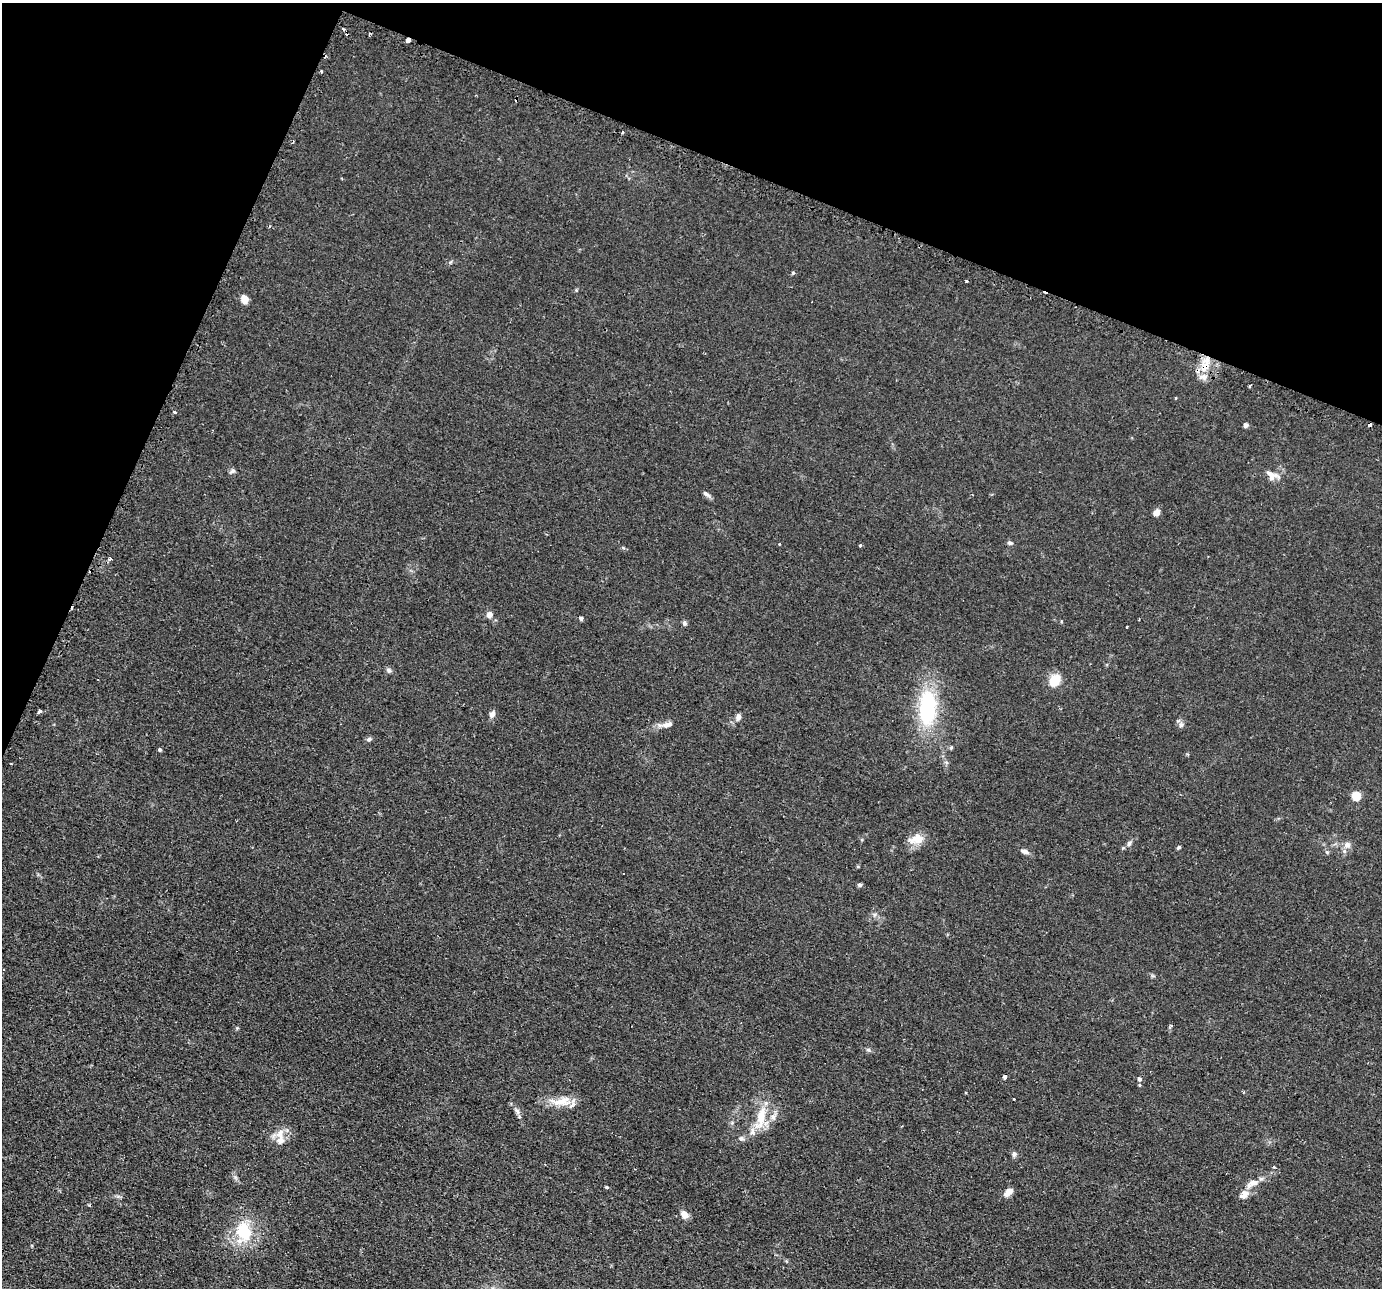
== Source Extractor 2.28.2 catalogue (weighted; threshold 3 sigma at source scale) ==
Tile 2 of 4 x 4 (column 2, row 1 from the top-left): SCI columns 1410-2789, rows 4153-5438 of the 5579 x 5601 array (HDU 1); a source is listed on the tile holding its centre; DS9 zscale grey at full resolution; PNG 1384 x 1290 px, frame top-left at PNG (2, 3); no overlay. Shown black and unused: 20% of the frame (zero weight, under 2 of 3 exposures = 3% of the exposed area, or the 3 px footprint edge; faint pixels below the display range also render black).
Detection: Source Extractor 2.28.2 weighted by HDU 2 'WHT'; one run over the whole footprint, this tile lists its part. Background 0.0305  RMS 0.0054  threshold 0.0242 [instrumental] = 3 sigma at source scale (4.5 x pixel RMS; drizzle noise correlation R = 1.50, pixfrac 1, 0.05/0.05 arcsec/px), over >= 5 px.
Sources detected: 72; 9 cosmic-ray / hot-pixel residue — not listed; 5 inside a brighter listed object's ellipse — not listed separately; the other 58 listed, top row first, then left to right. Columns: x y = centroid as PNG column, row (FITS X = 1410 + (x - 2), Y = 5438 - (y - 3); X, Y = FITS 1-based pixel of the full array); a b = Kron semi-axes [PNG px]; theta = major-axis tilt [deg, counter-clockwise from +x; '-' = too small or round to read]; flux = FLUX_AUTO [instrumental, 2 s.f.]
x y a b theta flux
408 40 3 3 - 21
322 71 3 3 - 1.4
793 273 5 4 - 0.65
966 281 3 3 - 2
244 300 11 8 -78 3.7
1205 367 20 9 57 8
1249 386 4 2 - 0.6
1176 398 3 3 - 0.56
174 412 3 3 - 1.8
1246 425 4 4 - 2.3
232 471 7 6 - 1.4
1272 478 18 8 24 3.7
706 494 11 5 -34 1.8
1156 513 7 6 - 3.2
1010 543 7 5 -19 1.1
860 546 3 3 - 1.1
110 559 4 3 - 1.6
489 615 7 6 - 3.2
581 618 5 4 - 1
684 623 6 6 - 1.1
1127 627 3 3 - 1
389 670 7 6 - 1.4
1055 680 11 8 48 13
927 708 35 16 85 53
39 711 5 4 - 1.2
492 714 10 7 60 2.1
738 717 7 6 - 2.2
667 725 15 7 14 3.3
1181 725 8 8 - 1.8
369 739 7 5 28 1.4
951 748 5 5 - 0.67
159 750 5 4 - 0.71
1356 796 5 5 - 25
917 839 21 12 11 7.3
1129 843 8 6 53 1.5
1347 845 9 7 -58 2.5
1179 847 5 4 - 0.84
1025 851 12 5 -17 2
1327 852 5 5 - 0.77
860 885 5 5 - 1.2
237 1028 5 5 - 0.57
868 1050 7 5 -31 1
1005 1077 4 3 - 2.6
1139 1079 5 4 - 1.3
1140 1085 5 3 - 0.53
561 1101 33 11 4 9.6
517 1111 12 6 -53 2
761 1116 26 11 80 13
773 1117 10 7 82 2.6
280 1133 15 9 43 4.6
741 1139 7 6 - 1.4
1014 1154 8 6 58 1.3
1274 1167 3 3 - 1.6
1252 1183 20 9 23 5.1
606 1187 5 3 - 0.49
1008 1192 12 7 40 3.7
684 1214 9 6 -45 4.5
244 1232 10 8 -88 35
Overlapping masked pixels (flux is a lower limit): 2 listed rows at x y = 408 40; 1205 367